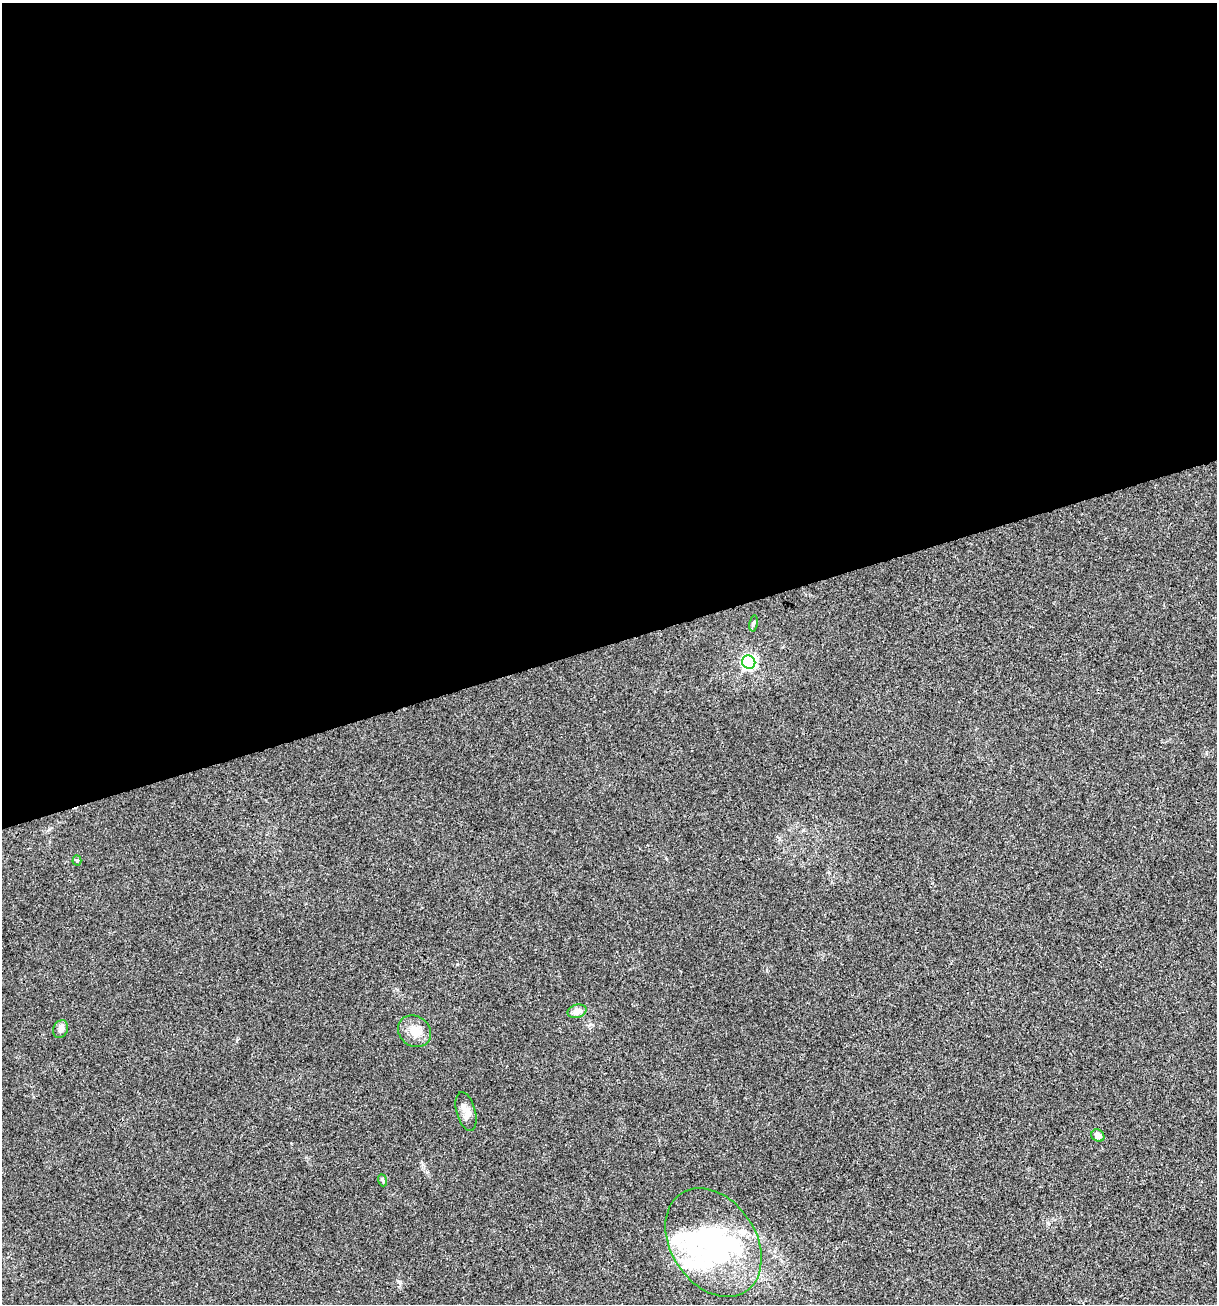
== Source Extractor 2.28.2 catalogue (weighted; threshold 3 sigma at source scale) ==
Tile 2 of 4 x 4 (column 2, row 1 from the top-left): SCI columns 1317-2531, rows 3905-5206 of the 5012 x 5207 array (HDU 1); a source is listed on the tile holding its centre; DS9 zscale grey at full resolution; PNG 1219 x 1306 px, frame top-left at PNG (2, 3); each listed source drawn as its Kron ellipse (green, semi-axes under 4 px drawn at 4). Shown black and unused: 49% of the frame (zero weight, under 3 of 4 exposures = <1% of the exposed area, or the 3 px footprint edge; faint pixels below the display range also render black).
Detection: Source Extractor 2.28.2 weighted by HDU 2 'WHT'; one run over the whole footprint, this tile lists its part. Background 0.00336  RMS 0.0026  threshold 0.0118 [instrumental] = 3 sigma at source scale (4.5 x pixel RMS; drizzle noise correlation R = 1.50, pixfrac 1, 0.0396/0.0396 arcsec/px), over >= 5 px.
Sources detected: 15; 1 inside a brighter object's white glare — neither listed nor drawn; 4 inside a brighter listed object's ellipse — not listed separately; the other 10 listed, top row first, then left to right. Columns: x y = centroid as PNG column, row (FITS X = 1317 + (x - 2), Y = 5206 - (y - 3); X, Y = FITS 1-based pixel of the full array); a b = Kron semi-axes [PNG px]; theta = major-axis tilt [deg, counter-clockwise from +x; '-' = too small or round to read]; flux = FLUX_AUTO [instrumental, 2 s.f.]
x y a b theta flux
753 623 8 4 81 0.49
749 662 7 6 - 69
77 861 5 4 - 0.31
577 1011 9 6 16 2.1
61 1029 9 7 64 1.5
415 1031 17 15 -35 3.6
466 1112 20 9 -74 2.5
1098 1136 7 5 -38 1.7
382 1180 6 4 -70 0.4
713 1243 59 42 -56 43